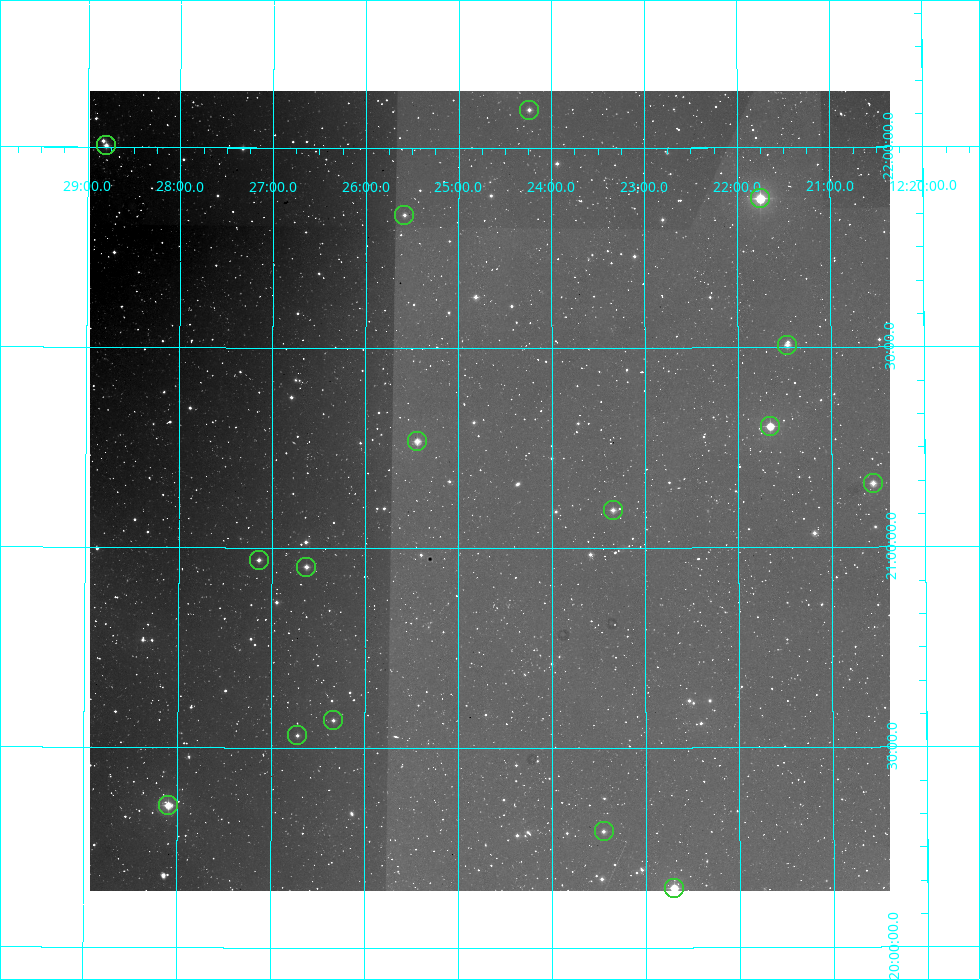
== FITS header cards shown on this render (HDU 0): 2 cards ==
NAXIS1  =                  800
NAXIS2  =                  800

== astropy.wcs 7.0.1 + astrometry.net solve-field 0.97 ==
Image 800 x 800 px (HDU 0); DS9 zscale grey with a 90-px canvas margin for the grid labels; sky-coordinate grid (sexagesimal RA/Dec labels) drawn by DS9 from the SOLVED WCS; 16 Tycho-2 reference stars matched to detected sources circled (green)
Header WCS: RA---AIT/DEC--AIT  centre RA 12:24:40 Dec +21:09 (186.17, +21.14 deg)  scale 9 arcsec/px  FOV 120.0' x 120.0'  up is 0 deg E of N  parity normal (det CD < 0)
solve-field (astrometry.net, Tycho-2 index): SOLVED blind (the header's WCS was not the basis of the solution)
Solved WCS: RA---TAN-SIP/DEC--TAN-SIP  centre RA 12:24:40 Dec +21:09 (186.17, +21.14 deg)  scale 9 arcsec/px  FOV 120.0' x 120.0'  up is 0 deg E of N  parity normal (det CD < 0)
Header WCS and blind solve agree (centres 0.85 arcsec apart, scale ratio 1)
Tycho-2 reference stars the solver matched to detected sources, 16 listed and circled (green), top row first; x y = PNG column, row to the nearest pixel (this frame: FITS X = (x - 90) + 1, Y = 800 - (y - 91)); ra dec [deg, ICRS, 3 dp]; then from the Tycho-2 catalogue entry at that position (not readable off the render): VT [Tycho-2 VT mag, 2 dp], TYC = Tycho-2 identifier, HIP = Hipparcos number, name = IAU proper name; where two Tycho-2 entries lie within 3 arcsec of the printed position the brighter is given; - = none
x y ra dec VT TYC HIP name
529 110 186.060 +22.096 10.23 1447-1967-1 - -
106 145 187.201 +22.003 9.24 1447-1499-1 60897 -
760 198 185.438 +21.873 7.48 1447-1194-1 60290 -
404 215 186.396 +21.832 10.19 1447-1344-1 60633 -
787 345 185.367 +21.507 9.69 1447-1532-1 - -
770 426 185.414 +21.303 8.45 1447-1126-1 60282 -
417 441 186.361 +21.267 9.40 1447-1864-1 - -
873 483 185.139 +21.159 9.65 1447-1722-1 - -
613 510 185.836 +21.095 9.98 1447-1400-1 - -
259 560 186.785 +20.969 9.86 1447-1824-1 - -
306 567 186.657 +20.952 10.23 1447-1908-1 60720 -
333 720 186.584 +20.568 10.50 1447-959-1 - -
297 735 186.680 +20.531 10.69 1447-1980-1 - -
168 805 187.024 +20.354 7.93 1447-1564-1 60834 -
604 831 185.862 +20.291 10.12 1447-164-1 60433 -
674 888 185.675 +20.149 8.06 1447-111-1 60368 -